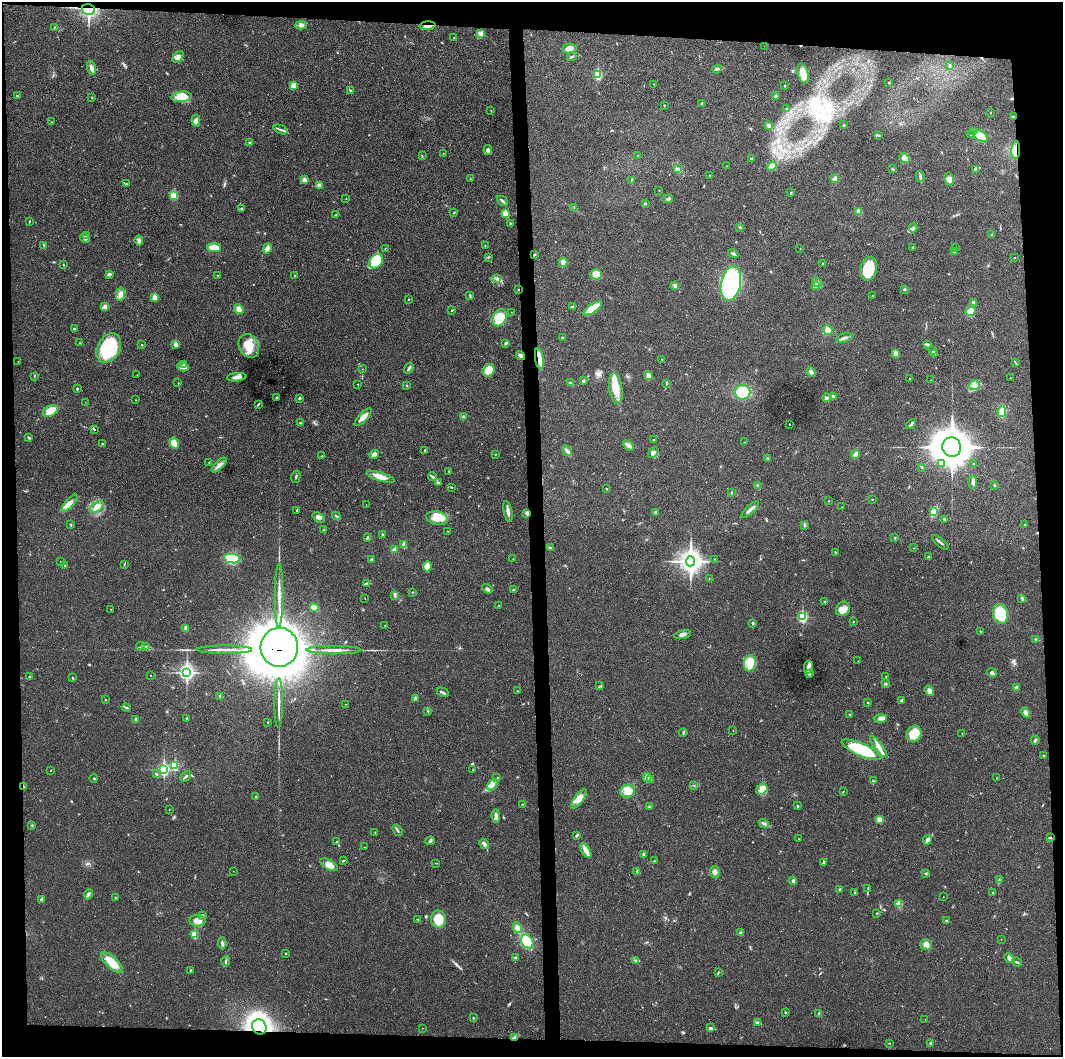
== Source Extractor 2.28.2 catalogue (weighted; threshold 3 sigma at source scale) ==
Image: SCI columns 1-4242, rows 7-4223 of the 4243 x 4226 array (HDU 1 of 3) = the unmasked area's bounding box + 8 px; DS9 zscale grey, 4 x 4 block average (1 PNG px = mean of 4 x 4 image px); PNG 1065 x 1059 px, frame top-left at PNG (2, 2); each listed source drawn as its Kron ellipse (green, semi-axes under 4 px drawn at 4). Shown black and unused: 9% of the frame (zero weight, under 3 of 4 exposures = <1% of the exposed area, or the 3 px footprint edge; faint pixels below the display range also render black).
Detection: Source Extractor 2.28.2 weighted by HDU 2 'WHT'. Background 0.0191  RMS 0.0039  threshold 0.0175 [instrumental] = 3 sigma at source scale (4.5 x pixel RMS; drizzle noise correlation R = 1.50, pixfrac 1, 0.05/0.05 arcsec/px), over >= 5 px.
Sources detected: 437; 4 inside a brighter object's white glare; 3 cosmic-ray / hot-pixel residue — neither listed nor drawn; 1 coinciding with a brighter row at this scale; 16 inside a brighter listed object's ellipse — not listed separately; the other 413 listed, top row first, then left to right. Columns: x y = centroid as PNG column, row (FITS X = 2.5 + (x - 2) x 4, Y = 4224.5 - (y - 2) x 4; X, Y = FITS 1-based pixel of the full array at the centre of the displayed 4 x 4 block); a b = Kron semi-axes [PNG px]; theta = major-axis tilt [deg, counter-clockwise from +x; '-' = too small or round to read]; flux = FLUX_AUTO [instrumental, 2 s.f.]
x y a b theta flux
89 10 6 5 - 130
301 25 5 4 - 7.1
427 26 8 3 4 9.6
54 27 2 2 - 1.4
481 34 4 3 - 6.4
454 38 2 2 - 0.84
764 46 2 2 - 0.37
569 49 7 4 9 20
572 56 5 2 - 2.5
178 57 7 4 49 14
949 65 2 2 - 1
91 68 7 3 -74 11
717 69 5 2 - 3.8
803 74 10 5 -73 31
598 75 2 2 - 150
889 83 2 2 - 1.8
653 84 2 2 - 0.43
293 86 4 3 - 19
785 86 2 2 - 3.1
350 90 3 2 - 2.8
17 96 3 2 - 1.7
776 96 2 2 - 5.2
92 97 2 2 - 0.88
181 97 10 5 6 53
702 103 3 2 - 2.5
664 105 2 2 - 1.2
786 108 2 2 - 0.98
491 110 2 2 - 1
991 112 2 2 - 0.92
1013 117 3 2 - 2.2
196 121 6 4 87 8.4
52 122 2 2 - 0.6
844 125 3 2 - 1.7
769 126 4 3 - 5.9
281 130 7 2 -21 5.2
974 131 3 2 - 2.6
879 135 3 2 - 1.7
970 135 3 2 - 2
980 136 8 4 -33 39
250 143 2 2 - 3.2
488 150 5 3 - 5.8
1016 150 9 3 86 11
443 154 2 2 - 0.8
422 156 3 2 - 1.3
638 156 2 2 - 0.55
905 158 5 4 - 13
751 159 3 2 - 4.5
727 166 2 2 - 0.53
772 166 5 3 - 22
677 169 3 2 - 1.4
892 169 3 2 - 1.6
976 169 3 3 - 6.4
710 176 2 2 - 0.9
920 176 6 2 -80 4.2
470 179 2 2 - 1.3
835 179 4 3 - 9.1
949 179 6 4 -78 8.6
304 180 3 3 - 14
631 180 2 2 - 1.3
126 184 2 2 - 1.2
319 185 3 3 - 9.6
659 190 2 2 - 0.74
791 193 2 2 - 1
174 196 2 2 - 100
346 199 2 2 - 1.3
668 199 5 2 - 3.3
502 201 6 2 -41 4.7
645 203 3 2 - 2.9
574 207 2 2 - 0.82
242 209 2 2 - 1.4
859 211 3 2 - 24
454 213 2 2 - 1.3
505 214 2 2 - 71
336 215 2 2 - 1.5
29 221 2 2 - 1.6
510 224 2 2 - 5.8
740 227 2 2 - 3
913 228 4 3 - 5
992 234 2 2 - 2.2
86 236 2 2 - 2
85 238 5 2 - 4.2
139 241 5 2 - 7.7
485 245 2 2 - 0.98
44 246 3 2 - 2.4
912 247 2 2 - 1.4
955 247 2 2 - 0.55
214 248 7 4 -6 29
267 248 5 3 - 12
385 249 2 2 - 1
800 249 2 2 - 0.78
954 252 3 2 - 1.7
733 253 5 2 - 3.4
534 255 3 2 - 1.6
488 257 2 2 - 1.4
1014 258 2 2 - 1
376 261 8 6 48 65
563 262 5 3 - 11
823 263 2 2 - 2.2
63 265 2 2 - 1.2
869 269 12 8 75 71
109 274 3 3 - 5.7
596 274 6 5 - 27
217 275 2 2 - 0.55
295 275 2 2 - 1.2
496 279 2 2 - 1.9
817 282 5 3 - 5.1
731 283 17 9 78 380
674 285 2 2 - 1.2
815 286 3 2 - 11
904 289 3 2 - 3
519 290 2 2 - 1.5
120 294 6 4 79 11
872 295 2 2 - 0.9
470 296 2 2 - 1.4
154 297 2 2 - 41
409 299 2 2 - 2.4
973 303 3 3 - 5.3
105 307 4 3 - 20
573 307 3 2 - 2.7
593 308 11 4 34 48
239 309 5 4 - 12
452 310 3 2 - 1.4
970 311 5 4 - 29
511 312 2 2 - 0.58
499 318 9 7 63 44
74 329 3 2 - 1.6
828 330 5 4 - 12
562 338 4 2 - 1.4
844 338 8 3 14 6.3
80 343 2 2 - 1
506 343 4 2 - 3.3
176 344 2 2 - 32
928 344 2 2 - 1
142 345 2 2 - 1.5
249 346 12 9 -60 45
109 348 16 11 60 140
932 350 2 2 - 1.3
895 353 2 2 - 1.6
934 354 3 2 - 1.7
520 356 5 2 - 7.5
539 359 11 4 -80 41
662 359 2 2 - 0.83
18 361 2 2 - 0.53
1015 363 3 2 - 1.3
184 364 3 2 - 1.9
183 367 6 3 -9 14
409 368 6 2 58 5.1
362 369 2 2 - 0.54
489 370 6 5 - 34
811 372 5 3 - 6.5
137 375 2 2 - 0.52
34 376 2 2 - 1.4
648 376 4 3 - 11
237 377 10 3 4 13
1010 378 2 2 - 0.58
909 379 2 2 - 0.81
931 380 2 2 - 0.88
583 381 4 2 - 3.1
178 383 2 2 - 0.7
570 383 3 2 - 2.1
666 383 3 2 - 2.7
358 384 2 2 - 0.94
974 385 5 4 - 11
407 386 2 2 - 3.1
616 388 15 6 -82 45
77 389 2 2 - 5.5
743 392 7 7 - 65
833 396 4 3 - 3.3
277 398 3 3 - 3
299 398 3 2 - 2.6
827 398 4 3 - 4
135 400 2 2 - 0.92
85 402 2 2 - 0.49
258 404 3 2 - 1.8
50 411 8 5 29 35
1002 412 5 4 - 27
363 417 11 4 46 16
463 417 2 2 - 1.1
300 423 2 2 - 2.4
789 424 2 2 - 0.81
911 424 5 2 - 4.1
94 429 3 2 - 1.5
29 437 3 2 - 2.2
654 440 2 2 - 0.88
745 442 2 2 - 0.67
174 443 6 4 -60 32
102 444 3 2 - 1.9
628 445 6 3 -43 7.8
952 447 10 9 - 5700
425 450 3 2 - 2.3
567 451 6 2 -59 5.2
653 453 6 2 40 4.7
374 454 5 3 - 10
495 454 2 2 - 1
856 454 4 2 - 8.5
322 456 2 2 - 1.1
768 459 2 2 - 1.2
209 462 2 2 - 0.98
973 463 2 2 - 1.1
941 464 2 2 - 2.4
219 465 9 4 45 11
922 468 2 2 - 0.8
449 471 2 2 - 1.2
296 477 6 2 77 3
380 477 14 4 -16 24
432 477 4 2 - 3.2
973 482 6 3 84 6.1
438 483 4 2 - 3
994 485 2 2 - 2.7
758 486 4 2 - 3.5
451 487 3 2 - 1.3
606 489 2 2 - 1.2
731 492 3 2 - 1.5
872 499 2 2 - 1
829 501 2 2 - 1
70 503 11 3 49 12
366 505 2 2 - 0.49
97 507 7 4 39 18
842 507 2 2 - 0.47
750 509 11 2 43 9.3
297 510 3 2 - 1.7
508 511 11 3 -78 8.9
934 511 4 3 - 6.6
656 512 3 3 - 4.4
527 513 3 3 - 4.4
336 516 4 2 - 2.3
318 518 7 4 -37 8.4
437 518 11 6 -12 36
944 519 2 2 - 1.7
70 524 3 2 - 2.2
1024 524 2 2 - 1.8
804 526 3 2 - 1.9
324 530 3 2 - 1.9
448 531 2 2 - 0.69
382 534 2 2 - 2.8
367 537 3 2 - 3.1
895 538 2 2 - 1.6
940 542 10 2 -40 5.3
404 545 4 2 - 14
550 548 3 2 - 2.4
914 548 2 2 - 0.73
394 550 4 3 - 6.8
835 552 2 2 - 1.7
928 557 2 2 - 2.6
232 559 8 4 -11 120
371 559 3 2 - 2.1
513 559 2 2 - 0.52
715 559 2 2 - 0.65
690 561 5 4 - 1800
60 562 2 2 - 0.76
124 564 2 2 - 0.7
65 566 2 2 - 1.8
427 566 5 4 - 20
709 579 2 2 - 0.64
366 583 4 2 - 3
487 589 6 3 -34 4.7
513 590 2 2 - 1.3
412 592 2 2 - 0.94
279 595 31 2 90 21
394 595 3 2 - 3.3
365 598 2 2 - 0.53
1022 598 4 2 - 2.5
824 602 2 2 - 1.2
499 605 2 2 - 0.63
314 608 4 3 - 21
111 609 2 2 - 0.75
843 609 7 6 - 13
1001 614 10 7 -78 82
802 617 3 2 - 210
853 622 2 2 - 1.7
753 623 3 2 - 2.1
385 625 2 2 - 0.59
185 628 4 2 - 3.2
980 631 3 2 - 1.4
683 634 8 3 13 7.5
1036 639 3 2 - 2.4
141 646 4 2 - 2.1
146 646 3 2 - 1.9
279 647 19 18 - 21000
224 650 27 2 0 20
334 650 27 2 0 17
858 661 2 2 - 0.4
750 663 8 6 82 23
808 667 6 3 78 8.8
187 672 4 3 - 670
992 672 5 3 - 6.1
809 674 4 3 - 4.4
150 675 2 2 - 0.51
30 677 3 2 - 1.3
72 677 3 2 - 1.2
886 677 2 2 - 0.96
885 684 3 2 - 2.2
599 686 2 2 - 0.78
1016 687 2 2 - 6
518 691 2 2 - 0.51
929 691 5 4 - 13
443 692 6 2 -28 5.3
220 696 2 2 - 7
415 698 3 2 - 2.3
105 700 2 2 - 2
902 700 4 2 - 2.9
868 702 2 2 - 1.2
279 703 25 2 90 17
345 704 2 2 - 0.42
126 708 4 2 - 3.5
428 711 2 2 - 1.3
1026 712 5 3 - 11
850 714 2 2 - 0.91
187 718 2 2 - 4.2
880 718 6 4 1 7.7
135 719 4 2 - 3
267 722 2 2 - 1.2
733 730 2 2 - 0.6
683 733 4 2 - 2.2
962 733 2 2 - 0.65
914 734 8 7 - 52
1035 740 4 2 - 3.9
878 747 13 3 -52 16
862 750 21 6 -23 140
1043 755 2 2 - 1.1
175 765 2 2 - 110
51 770 2 2 - 0.72
164 770 3 2 - 360
473 770 3 2 - 1.3
156 774 3 2 - 2.2
186 776 6 2 42 3.6
497 777 2 2 - 0.82
647 777 4 3 - 14
94 778 4 2 - 1.9
996 778 2 2 - 0.47
650 780 2 2 - 0.73
873 781 2 2 - 1.6
492 785 7 3 52 8.3
693 785 2 2 - 0.85
23 787 4 2 - 3.1
762 789 6 5 - 12
627 791 7 6 - 25
843 791 2 2 - 1.1
256 797 2 2 - 3.9
579 799 11 4 54 16
523 804 3 2 - 1.5
798 806 3 2 - 2.3
649 807 3 2 - 3.2
169 809 2 2 - 0.71
496 816 7 2 -85 8.2
879 820 4 3 - 5.2
764 823 5 3 - 4.6
32 825 3 2 - 1.5
397 830 6 2 -55 3.6
375 832 2 2 - 1.1
577 836 3 2 - 2.7
1050 837 3 2 - 2.8
799 839 2 2 - 0.79
927 840 5 3 - 7.4
430 841 5 2 - 3.5
337 842 3 2 - 2.3
484 844 5 3 - 5.8
365 847 3 2 - 0.69
586 850 8 3 -60 13
643 854 4 2 - 3.6
343 861 3 2 - 1.5
654 861 2 2 - 1.2
435 863 2 2 - 0.5
823 863 4 2 - 3.7
329 865 9 5 -30 18
233 871 2 2 - 0.47
637 872 4 2 - 1.7
715 872 6 5 - 7.9
926 874 2 2 - 1.2
999 880 3 2 - 1.9
793 881 4 3 - 5.2
868 888 2 2 - 1.4
840 889 2 2 - 2.4
855 892 2 2 - 0.83
992 893 2 2 - 1.3
88 894 5 3 - 4.4
115 897 2 2 - 1.1
943 897 2 2 - 0.73
41 899 4 2 - 2.9
899 904 2 2 - 66
877 913 2 2 - 1.5
203 916 2 2 - 1.7
418 919 2 2 - 1.2
438 919 9 7 -78 42
197 921 8 5 -6 18
946 921 3 2 - 2.1
517 928 5 4 - 11
741 933 4 3 - 4
194 934 2 2 - 87
1001 939 2 2 - 0.83
527 942 7 5 -52 46
222 943 6 2 -87 5
926 945 6 5 - 9.7
285 953 2 2 - 2.8
515 957 3 2 - 2.9
1009 958 5 3 - 7.1
636 960 3 2 - 2.7
226 961 5 2 - 2.8
112 962 14 6 -43 41
1017 962 5 2 - 2.9
191 971 2 2 - 1.5
718 973 2 2 - 1.3
785 1012 2 2 - 4.9
819 1013 2 2 - 6.7
473 1018 2 2 - 1.7
925 1020 2 2 - 0.44
757 1022 4 3 - 3.7
259 1027 8 7 - 390
422 1028 2 2 - 0.54
711 1028 4 2 - 2.8
514 1037 3 2 - 2.8
890 1043 2 2 - 1.3
930 1043 3 2 - 2.5
Overlapping masked pixels (flux is a lower limit): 13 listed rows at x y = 89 10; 427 26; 1013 117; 1016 150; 519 290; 520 356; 539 359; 527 513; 279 647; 23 787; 1050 837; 259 1027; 514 1037
Diffuse or blended objects may show on this block-average render without a row.